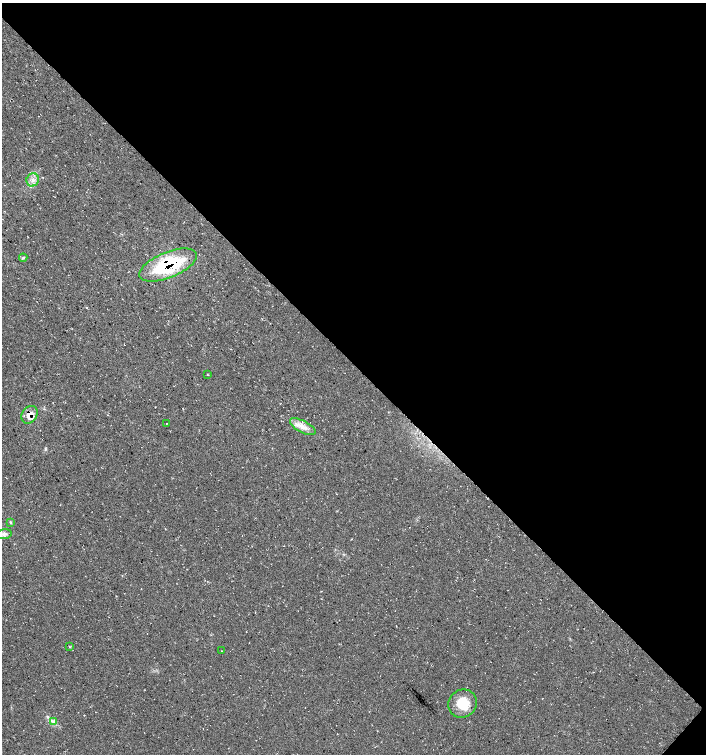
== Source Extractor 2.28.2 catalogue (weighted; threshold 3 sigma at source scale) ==
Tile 8 of 4 x 4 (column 4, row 2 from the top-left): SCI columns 4455-5861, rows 3011-4513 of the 6032 x 6030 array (HDU 1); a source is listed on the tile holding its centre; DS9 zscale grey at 2 x 2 block average (1 PNG px = mean of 2 x 2 image px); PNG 708 x 756 px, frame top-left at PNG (2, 3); each listed source drawn as its Kron ellipse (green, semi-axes under 4 px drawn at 4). Shown black and unused: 48% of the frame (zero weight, under 3 of 4 exposures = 1% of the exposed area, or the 3 px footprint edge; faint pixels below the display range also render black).
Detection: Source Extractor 2.28.2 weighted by HDU 2 'WHT'; one run over the whole footprint, this tile lists its part. Background 0.0158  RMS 0.0038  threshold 0.0171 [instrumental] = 3 sigma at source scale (4.5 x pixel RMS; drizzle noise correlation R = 1.50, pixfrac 1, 0.0396/0.0396 arcsec/px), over >= 5 px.
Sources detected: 15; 1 inside a brighter object's white glare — neither listed nor drawn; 1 inside a brighter listed object's ellipse — not listed separately; the other 13 listed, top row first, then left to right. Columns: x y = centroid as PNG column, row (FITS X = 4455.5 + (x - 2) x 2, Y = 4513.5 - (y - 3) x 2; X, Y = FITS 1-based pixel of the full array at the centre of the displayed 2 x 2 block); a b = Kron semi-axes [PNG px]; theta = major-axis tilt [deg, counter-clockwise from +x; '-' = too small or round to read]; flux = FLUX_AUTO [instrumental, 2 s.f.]
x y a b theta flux
33 180 7 6 - 4.2
23 258 4 3 - 0.89
168 265 30 12 22 72
207 374 2 2 - 0.52
29 415 9 7 57 7.7
166 423 2 2 - 0.35
303 427 14 5 -27 7.5
10 522 4 3 - 0.96
4 534 8 5 9 3.6
69 646 3 2 - 0.49
221 651 2 2 - 0.28
462 703 15 13 43 20
53 721 3 3 - 1.5
Overlapping masked pixels (flux is a lower limit): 2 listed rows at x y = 168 265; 29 415
Isophote crosses this tile's border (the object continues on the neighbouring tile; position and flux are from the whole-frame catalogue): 1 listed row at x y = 4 534
Diffuse or blended objects may show on this block-average render without a row.